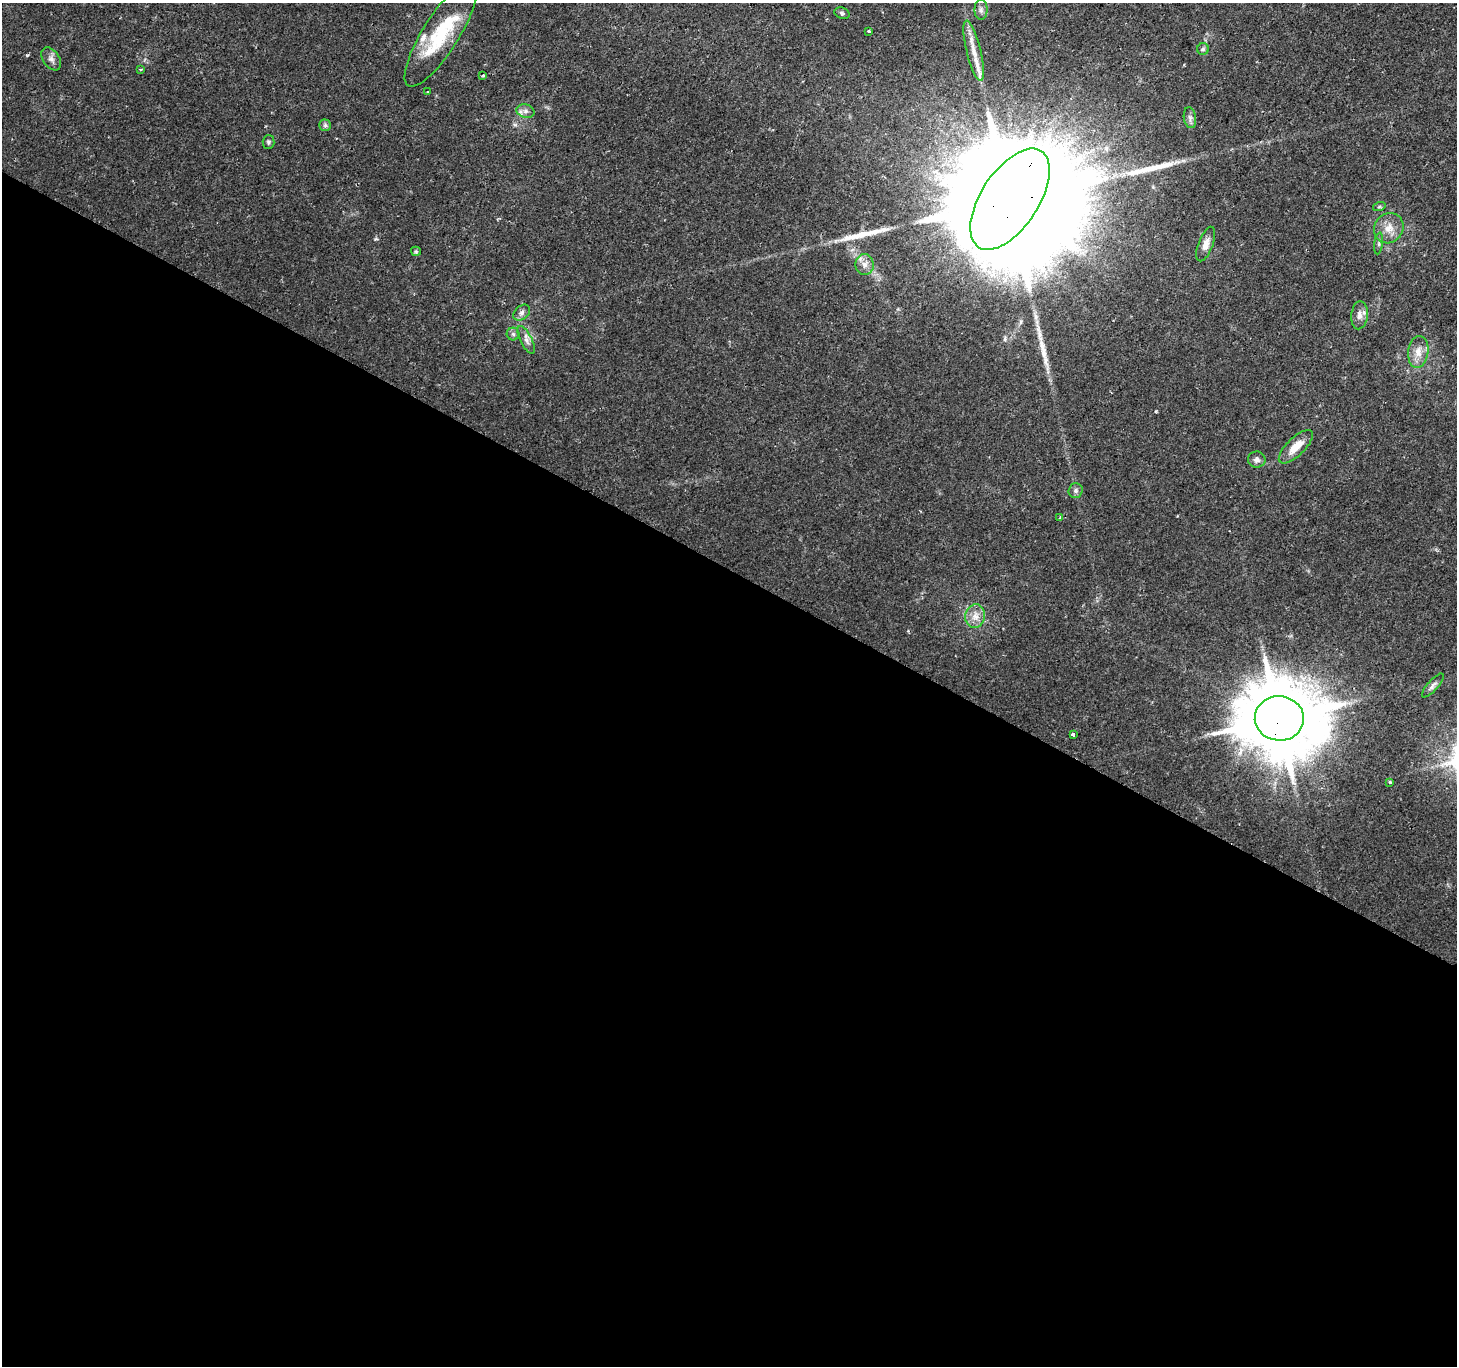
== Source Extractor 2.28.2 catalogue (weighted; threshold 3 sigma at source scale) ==
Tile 14 of 4 x 4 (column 2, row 4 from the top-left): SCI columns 1455-2909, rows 195-1558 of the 5824 x 5908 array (HDU 1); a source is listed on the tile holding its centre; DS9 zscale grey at full resolution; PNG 1459 x 1368 px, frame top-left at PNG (2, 3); each listed source drawn as its Kron ellipse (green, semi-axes under 4 px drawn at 4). Shown black and unused: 58% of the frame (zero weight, under 2 of 3 exposures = <1% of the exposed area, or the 3 px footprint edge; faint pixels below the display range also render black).
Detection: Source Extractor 2.28.2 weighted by HDU 2 'WHT'; one run over the whole footprint, this tile lists its part. Background 0.0109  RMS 0.0027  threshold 0.0119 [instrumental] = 3 sigma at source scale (4.5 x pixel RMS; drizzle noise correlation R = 1.50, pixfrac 1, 0.0396/0.0396 arcsec/px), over >= 5 px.
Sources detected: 42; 2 inside a brighter object's white glare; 4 long thin detections or spike segments (spike, bleed or trail) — neither listed nor drawn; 1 inside a brighter listed object's ellipse — not listed separately; the other 35 listed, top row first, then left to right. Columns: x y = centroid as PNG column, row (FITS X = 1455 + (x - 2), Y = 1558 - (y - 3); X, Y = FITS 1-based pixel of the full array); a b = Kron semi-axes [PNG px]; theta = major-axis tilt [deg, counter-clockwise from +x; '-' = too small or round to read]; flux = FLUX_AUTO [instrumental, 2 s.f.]
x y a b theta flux
981 10 10 6 -90 0.98
842 13 8 5 -20 0.55
869 31 3 3 - 1.1
441 34 61 18 58 17
1203 49 6 6 - 0.54
974 51 31 7 -76 3.8
51 59 13 8 -56 1.4
140 69 4 3 - 0.27
483 75 4 2 - 0.25
427 92 3 2 - 0.4
525 111 9 7 -14 1.1
1190 118 10 6 -81 0.96
325 125 6 6 - 0.58
268 142 7 6 - 0.55
1010 199 57 29 57 23000
1379 207 6 4 19 0.39
1389 228 15 14 - 3.5
1379 243 11 4 82 0.6
1206 244 18 7 69 2.2
416 251 5 4 - 0.32
865 265 10 9 - 1.7
522 313 9 6 41 1.1
1359 315 14 8 85 1.7
513 334 6 6 - 0.63
526 340 15 5 -64 1.4
1418 352 16 10 83 3
1296 447 22 9 44 4.4
1257 459 9 8 - 1.1
1076 491 7 7 - 0.76
1060 517 3 3 - 0.2
975 616 12 10 83 2.4
1433 685 15 5 49 0.98
1279 718 24 22 -4 2600
1073 734 4 3 - 2.7
1390 782 3 3 - 1.5
Overlapping masked pixels (flux is a lower limit): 2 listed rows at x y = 1010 199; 1279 718
Unlisted compact peaks at least as high as the median listed source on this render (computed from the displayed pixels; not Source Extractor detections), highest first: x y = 1156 411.